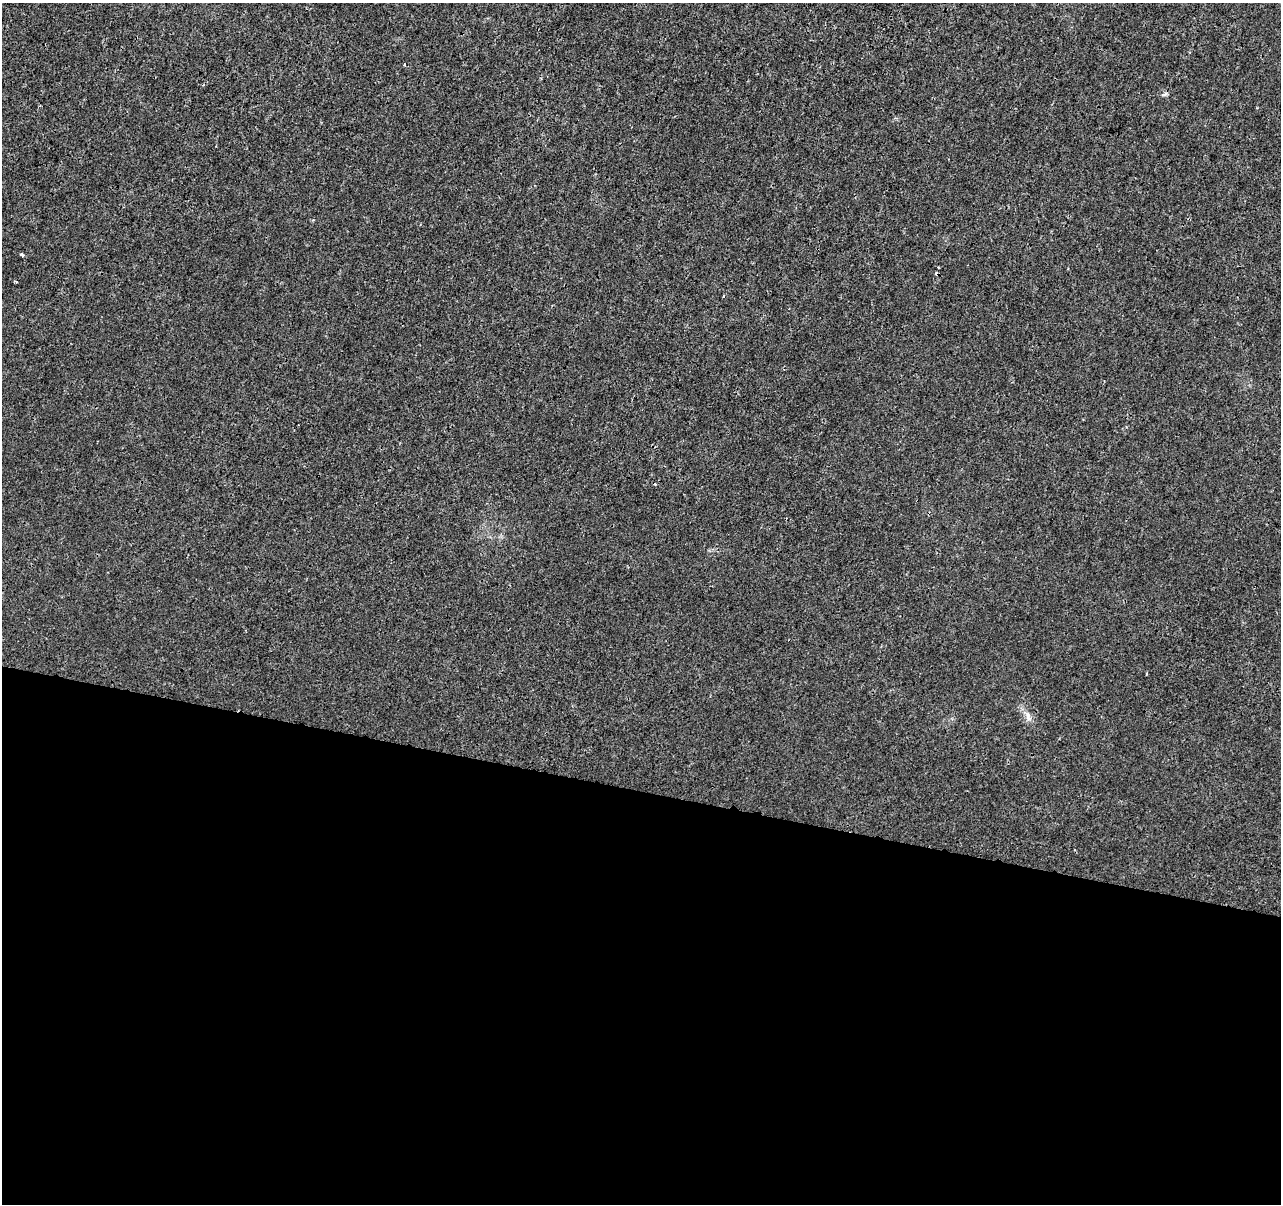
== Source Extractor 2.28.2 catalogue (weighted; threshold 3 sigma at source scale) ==
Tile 14 of 4 x 4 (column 2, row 4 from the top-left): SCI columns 1288-2566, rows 284-1485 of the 5125 x 5312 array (HDU 1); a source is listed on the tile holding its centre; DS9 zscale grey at full resolution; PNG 1283 x 1206 px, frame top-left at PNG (2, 3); no overlay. Shown black and unused: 34% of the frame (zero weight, under 3 of 4 exposures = <1% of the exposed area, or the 3 px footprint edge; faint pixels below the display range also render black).
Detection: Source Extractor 2.28.2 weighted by HDU 2 'WHT'; one run over the whole footprint, this tile lists its part. Background 5.92e-05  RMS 0.0014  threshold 0.00628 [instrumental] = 3 sigma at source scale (4.5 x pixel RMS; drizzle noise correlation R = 1.50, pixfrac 1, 0.0396/0.0396 arcsec/px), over >= 5 px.
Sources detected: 7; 1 cosmic-ray / hot-pixel residue — not listed; the other 6 listed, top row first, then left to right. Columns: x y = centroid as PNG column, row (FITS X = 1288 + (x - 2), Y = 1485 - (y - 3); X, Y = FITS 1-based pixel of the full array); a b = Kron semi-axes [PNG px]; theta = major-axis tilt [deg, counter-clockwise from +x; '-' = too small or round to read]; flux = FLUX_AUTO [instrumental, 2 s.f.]
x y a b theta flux
404 65 4 3 - 0.13
22 255 4 3 - 0.74
16 282 5 2 - 0.16
724 296 3 2 - 0.26
1147 674 3 2 - 0.15
1028 717 15 6 -80 0.71